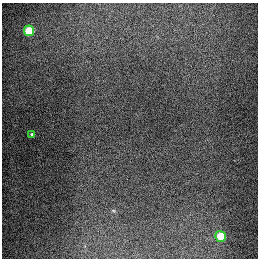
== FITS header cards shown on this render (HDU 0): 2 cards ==
NAXIS1  =                  256
NAXIS2  =                  256

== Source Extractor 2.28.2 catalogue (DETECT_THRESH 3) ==
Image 256 x 256 px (HDU 0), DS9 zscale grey, 1 PNG px = 1 image px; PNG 260 x 260 px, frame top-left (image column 1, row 256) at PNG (2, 3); each listed source drawn as its Kron ellipse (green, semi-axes under 4 px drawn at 4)
Background 1290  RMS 26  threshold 79.2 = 3 sigma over >= 5 px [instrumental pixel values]
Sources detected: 3; all 3 listed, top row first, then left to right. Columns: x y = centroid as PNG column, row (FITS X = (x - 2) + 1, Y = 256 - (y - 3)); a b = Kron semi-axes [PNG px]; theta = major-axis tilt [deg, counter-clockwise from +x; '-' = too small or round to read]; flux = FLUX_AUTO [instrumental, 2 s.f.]
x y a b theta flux
29 31 5 5 - 94000
32 134 4 3 - 2300
221 236 5 5 - 72000